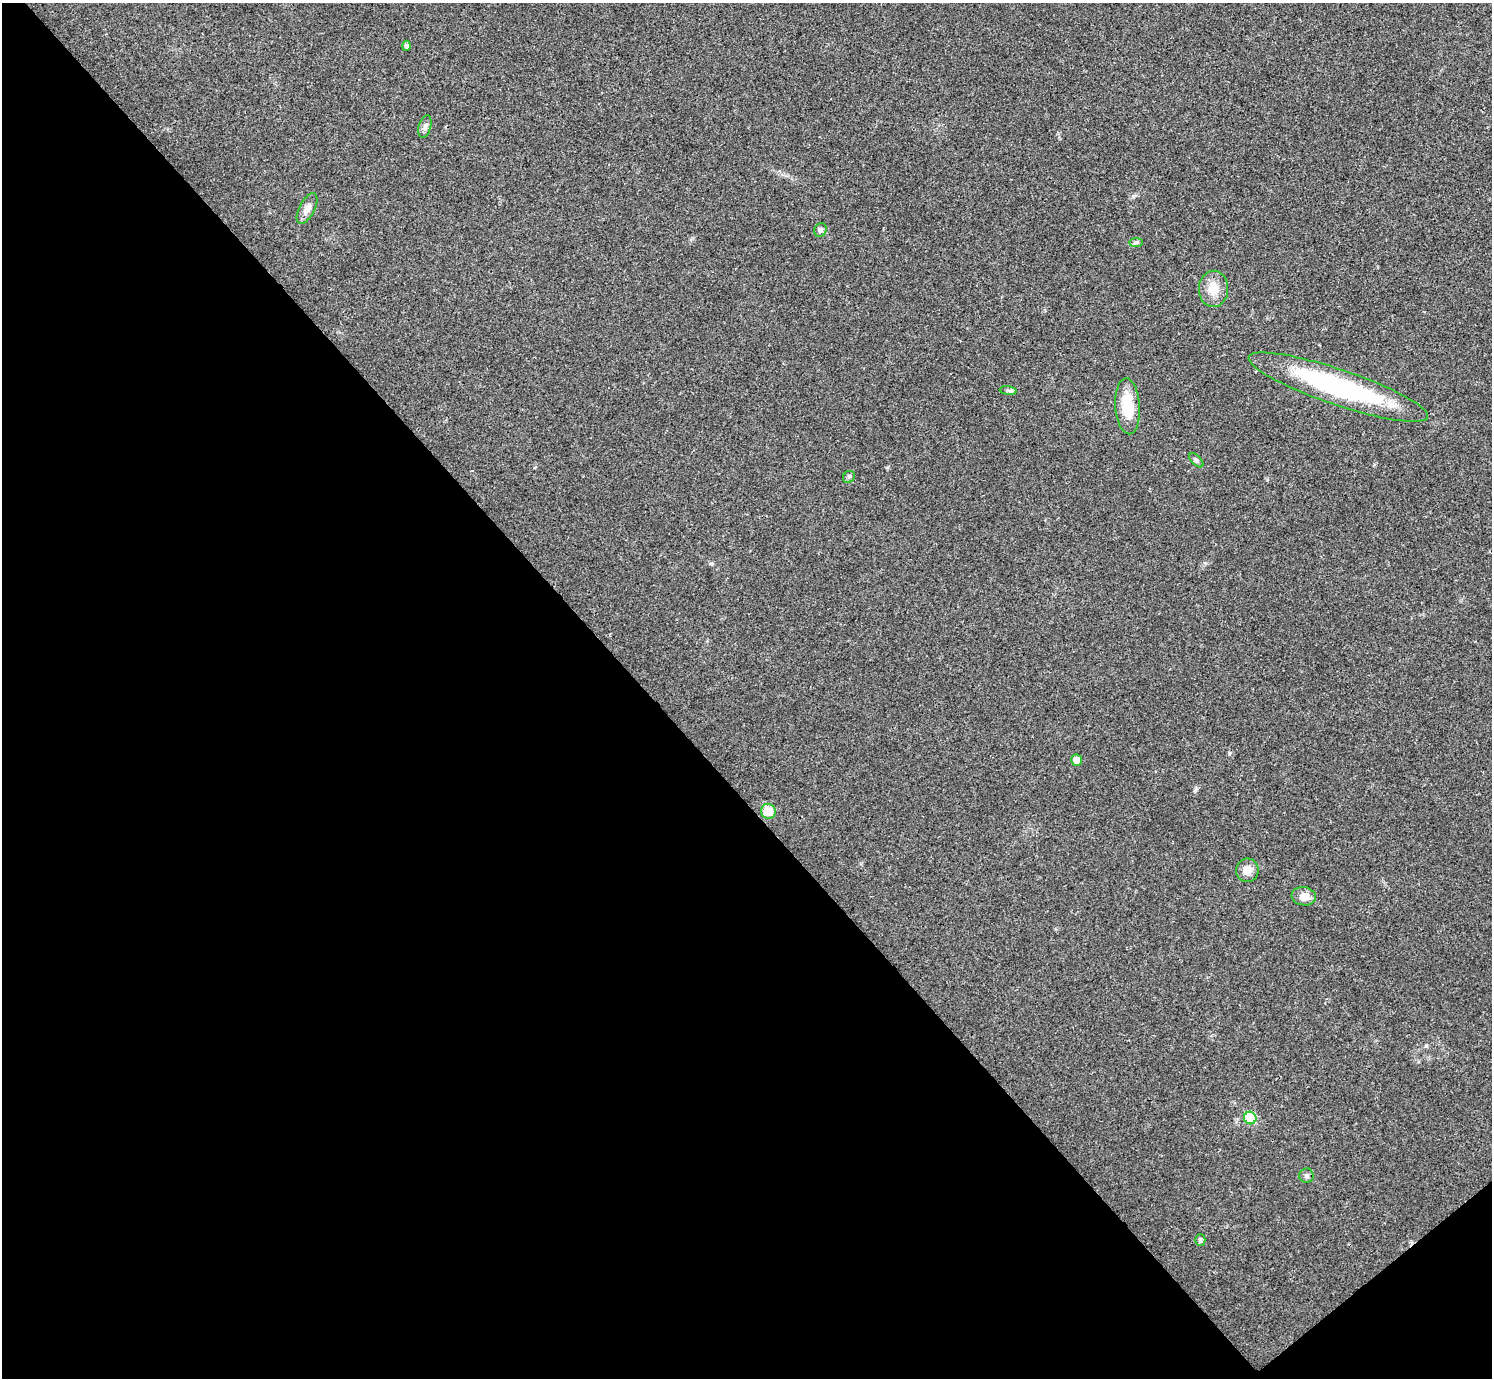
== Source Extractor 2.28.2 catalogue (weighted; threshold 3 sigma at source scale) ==
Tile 14 of 4 x 4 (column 2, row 4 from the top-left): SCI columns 1494-2983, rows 161-1536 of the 5969 x 5967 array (HDU 1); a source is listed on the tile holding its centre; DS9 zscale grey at full resolution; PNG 1494 x 1380 px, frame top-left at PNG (2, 3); each listed source drawn as its Kron ellipse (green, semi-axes under 4 px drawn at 4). Shown black and unused: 44% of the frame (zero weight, under 3 of 4 exposures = <1% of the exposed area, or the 3 px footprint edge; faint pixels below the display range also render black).
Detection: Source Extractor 2.28.2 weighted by HDU 2 'WHT'; one run over the whole footprint, this tile lists its part. Background 0.021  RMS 0.0043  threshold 0.0195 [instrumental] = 3 sigma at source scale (4.5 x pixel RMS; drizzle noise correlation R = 1.50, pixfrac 1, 0.05/0.05 arcsec/px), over >= 5 px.
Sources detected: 18; all 18 listed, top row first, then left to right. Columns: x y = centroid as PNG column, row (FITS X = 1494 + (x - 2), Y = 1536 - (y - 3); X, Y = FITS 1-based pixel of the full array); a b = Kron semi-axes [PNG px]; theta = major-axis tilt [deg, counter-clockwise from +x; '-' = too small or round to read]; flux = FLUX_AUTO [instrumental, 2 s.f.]
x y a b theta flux
406 46 5 4 - 1.1
425 127 12 6 75 1.6
307 208 16 7 62 3.3
820 230 7 6 - 1.2
1136 242 7 4 1 0.86
1213 289 18 14 88 6.5
1338 387 94 18 -19 68
1008 391 8 4 -8 0.94
1128 406 28 12 -86 14
1196 460 9 4 -45 0.87
849 477 6 5 - 0.82
1077 760 5 5 - 3.4
768 811 7 7 - 8.2
1247 870 12 11 - 3.6
1304 896 12 9 -8 4.3
1250 1118 6 6 - 18
1306 1176 7 7 - 1.2
1200 1240 6 5 - 1.3